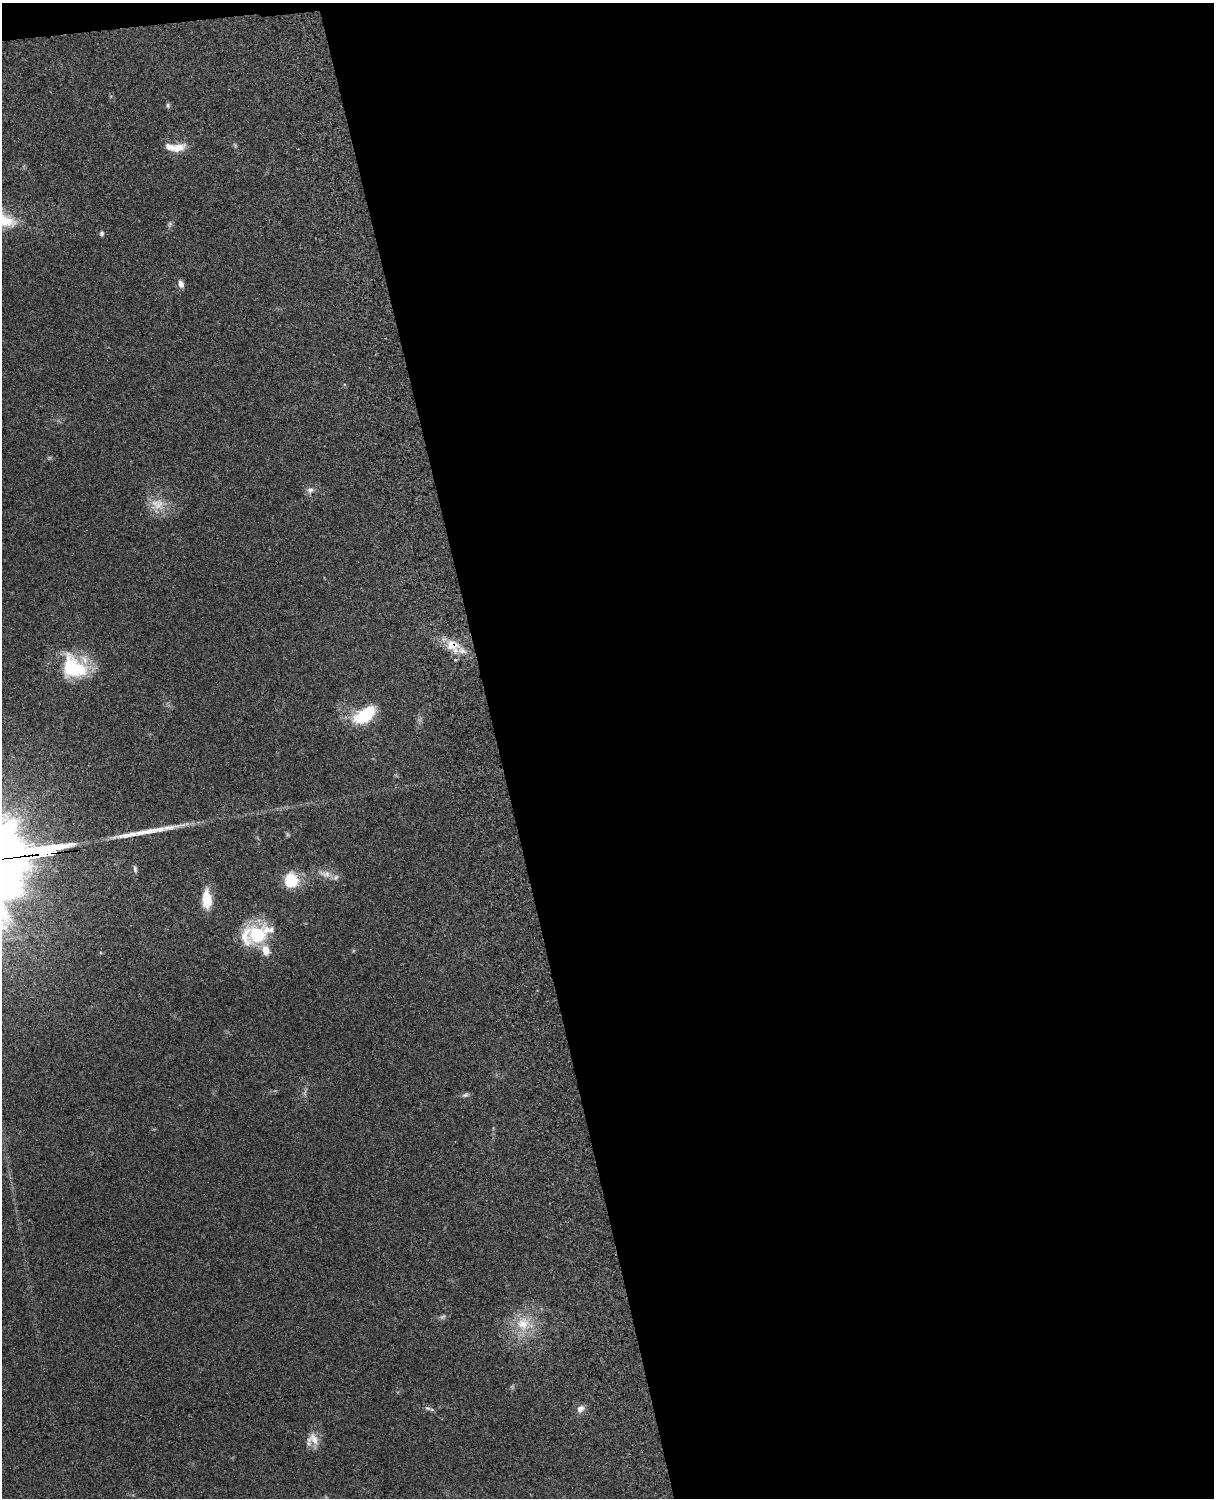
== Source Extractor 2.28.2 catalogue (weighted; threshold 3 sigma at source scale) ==
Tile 4 of 4 x 3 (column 4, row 1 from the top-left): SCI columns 3756-4967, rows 3155-4650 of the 5088 x 4927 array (HDU 1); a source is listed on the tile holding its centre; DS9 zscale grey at full resolution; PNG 1216 x 1500 px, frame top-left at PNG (2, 3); no overlay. Shown black and unused: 59% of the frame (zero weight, under 3 of 4 exposures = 6% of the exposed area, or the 3 px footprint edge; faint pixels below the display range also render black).
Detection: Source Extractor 2.28.2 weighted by HDU 2 'WHT'; one run over the whole footprint, this tile lists its part. Background 0.221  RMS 0.0083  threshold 0.0372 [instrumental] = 3 sigma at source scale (4.5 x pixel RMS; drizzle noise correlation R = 1.50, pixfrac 1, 0.05/0.05 arcsec/px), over >= 5 px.
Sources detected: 32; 1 too faint to see at this stretch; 1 inside a brighter object's white glare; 1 long thin detection or spike segment (spike, bleed or trail) — not listed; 7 inside a brighter listed object's ellipse — not listed separately; the other 22 listed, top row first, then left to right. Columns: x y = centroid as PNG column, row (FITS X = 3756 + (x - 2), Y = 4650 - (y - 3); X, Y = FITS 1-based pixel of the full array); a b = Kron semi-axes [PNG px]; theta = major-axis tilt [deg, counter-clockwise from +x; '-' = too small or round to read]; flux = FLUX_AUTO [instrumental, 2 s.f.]
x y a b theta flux
168 105 7 5 -88 1.5
177 148 23 10 20 11
170 224 7 5 56 1.6
102 234 6 6 - 1.6
181 284 9 6 -67 4.2
310 490 9 8 - 3.5
157 504 20 18 -8 15
453 646 21 16 -47 16
74 667 32 24 -37 52
364 717 21 13 14 36
287 834 7 4 -72 1.1
17 857 60 11 8 7500
135 869 10 5 -81 1.9
325 874 19 9 -13 7.4
292 881 13 12 - 30
207 899 18 9 -87 21
257 935 28 25 76 38
465 1095 9 5 15 2.1
523 1324 21 20 - 24
428 1408 8 5 -18 2
580 1409 9 8 - 4.9
313 1439 17 14 -19 9.3
Overlapping masked pixels (flux is a lower limit): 2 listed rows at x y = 453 646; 17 857
Isophote crosses this tile's border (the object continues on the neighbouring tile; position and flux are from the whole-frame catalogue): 1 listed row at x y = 17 857